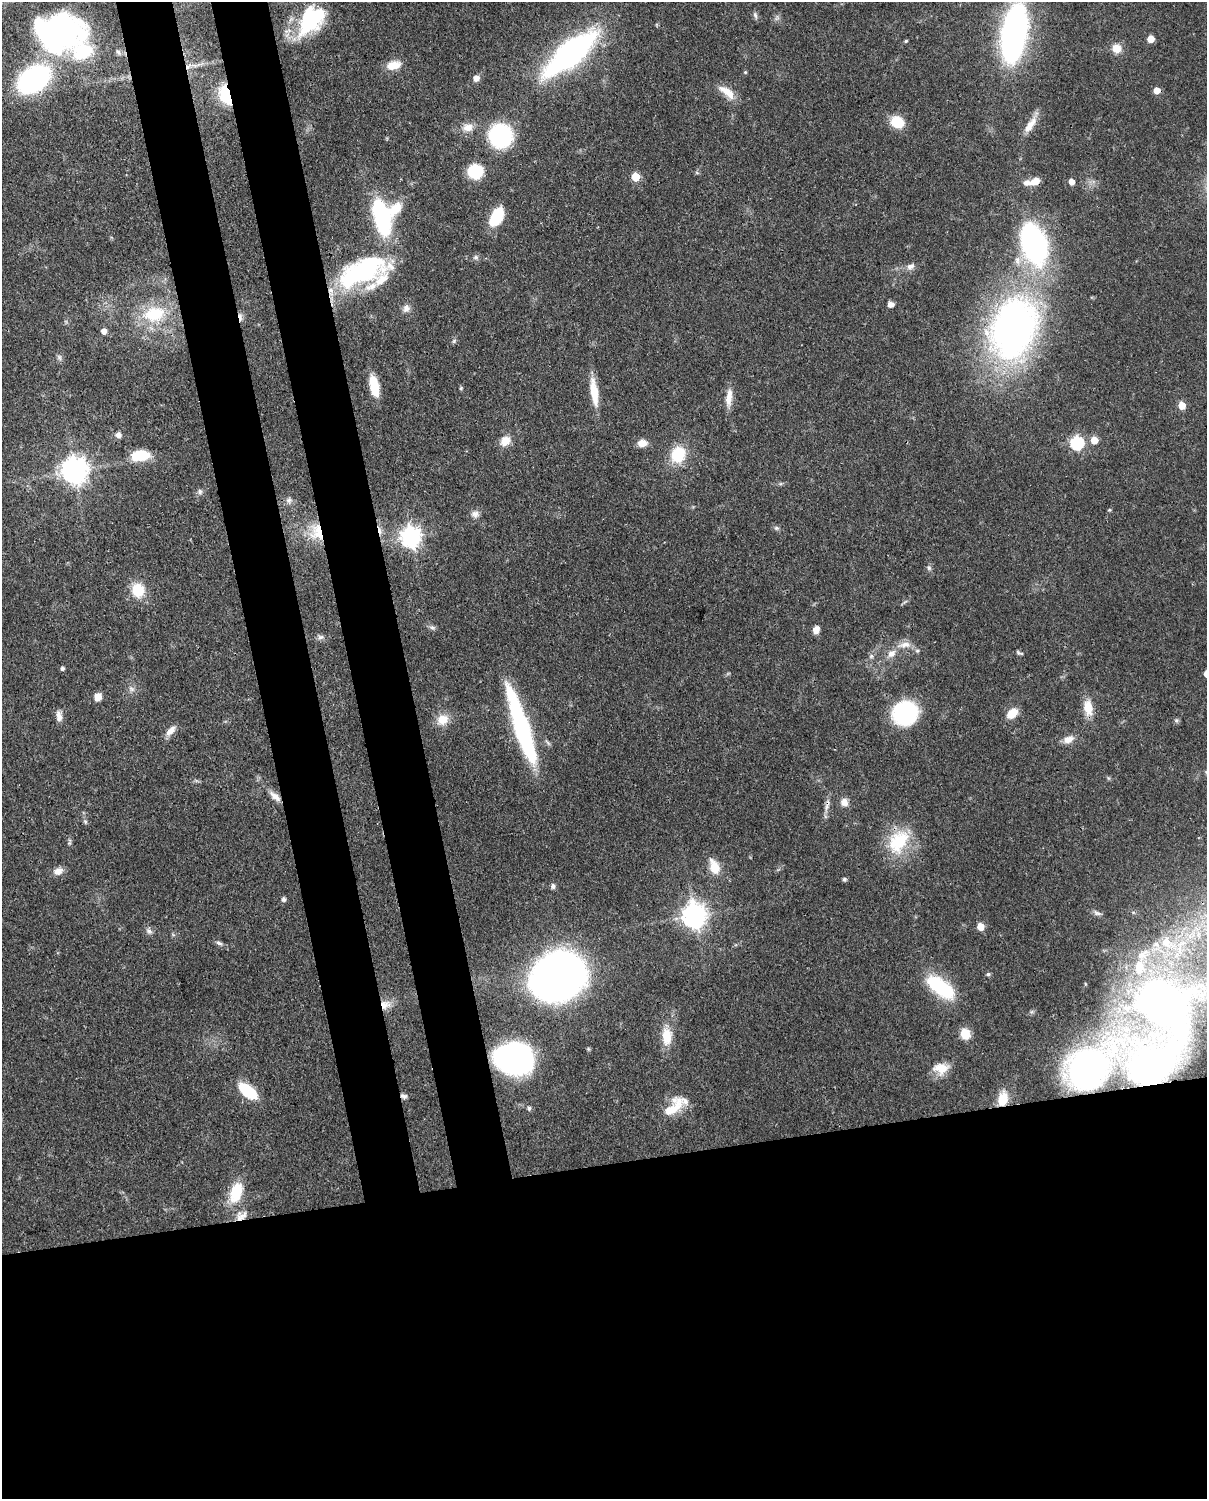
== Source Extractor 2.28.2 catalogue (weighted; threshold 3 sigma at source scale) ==
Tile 11 of 4 x 3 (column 3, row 3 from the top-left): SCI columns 2501-3705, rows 154-1650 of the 5000 x 4909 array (HDU 1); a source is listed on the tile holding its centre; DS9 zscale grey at full resolution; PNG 1209 x 1501 px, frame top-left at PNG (2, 2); no overlay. Shown black and unused: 30% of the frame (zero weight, under 3 of 4 exposures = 7% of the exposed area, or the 3 px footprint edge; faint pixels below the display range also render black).
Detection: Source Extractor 2.28.2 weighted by HDU 2 'WHT'; one run over the whole footprint, this tile lists its part. Background 0.0858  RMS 0.0039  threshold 0.0177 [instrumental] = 3 sigma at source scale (4.5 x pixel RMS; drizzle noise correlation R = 1.50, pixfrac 1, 0.05/0.05 arcsec/px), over >= 5 px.
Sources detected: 134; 7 inside a brighter object's white glare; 1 cosmic-ray / hot-pixel residue — not listed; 8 inside a brighter listed object's ellipse — not listed separately; the other 118 listed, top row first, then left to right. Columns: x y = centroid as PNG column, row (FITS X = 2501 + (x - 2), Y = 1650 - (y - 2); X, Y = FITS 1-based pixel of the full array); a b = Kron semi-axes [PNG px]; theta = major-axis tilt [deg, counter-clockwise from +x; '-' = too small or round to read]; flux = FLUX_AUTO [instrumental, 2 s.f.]
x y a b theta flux
755 15 10 5 -73 1.1
309 25 37 19 35 24
62 29 42 33 -28 87
1014 33 41 16 81 190
1151 39 5 5 - 7.6
906 41 4 3 - 0.53
1116 48 10 10 - 4.6
118 52 8 5 -64 0.91
571 53 33 13 40 180
393 65 17 9 14 5.9
188 66 10 5 40 1.7
745 72 5 4 - 0.47
476 78 5 5 - 3.4
34 79 24 16 34 90
727 92 25 9 -37 5.8
226 95 20 12 -71 19
897 122 13 10 -29 11
1030 125 25 9 54 5.2
468 127 15 10 10 4
501 136 18 18 - 45
475 171 11 10 - 23
635 177 5 5 - 13
1035 181 10 7 31 4.2
1071 182 5 4 - 3.6
382 216 31 12 -74 61
496 216 19 10 61 15
1033 242 45 24 -71 79
476 257 8 6 0 0.97
910 266 10 8 28 2.1
362 272 59 27 26 57
891 305 6 6 - 2
406 309 10 9 - 2.2
154 314 27 18 11 21
240 317 12 5 -84 1.5
1013 328 51 36 74 220
104 331 5 5 - 3
454 341 6 5 - 0.76
60 357 9 4 -81 0.93
374 386 21 8 -78 11
461 388 5 4 - 0.51
594 392 35 8 -82 8.8
729 398 24 8 83 4.5
1182 405 5 5 - 8.7
118 435 9 8 - 1.6
1094 440 5 5 - 7.2
505 441 10 9 - 5.5
642 443 10 8 2 3.6
1077 443 6 6 - 59
140 455 18 10 5 13
678 455 15 13 57 16
74 470 8 8 - 460
200 492 8 6 -76 1
289 500 9 7 11 1.5
1109 510 5 3 - 0.39
475 514 11 9 -6 2
776 528 7 5 -20 0.85
380 530 11 4 -75 2
317 532 23 18 -75 11
411 537 8 7 - 230
929 568 7 6 - 0.94
138 590 14 12 -69 11
432 627 8 5 -17 0.96
816 630 9 7 70 2.6
320 637 9 6 3 1.3
904 645 20 8 10 3.8
917 651 5 5 - 0.69
891 653 11 9 41 3.1
1019 653 9 4 -23 0.73
871 656 6 5 - 0.93
62 668 5 5 - 0.76
131 689 10 6 -44 1.5
98 697 8 7 - 3.7
1088 708 22 11 -83 6.2
905 713 19 17 29 49
1012 713 11 7 45 7.7
59 716 14 7 -83 2.4
443 720 15 13 19 5.7
1176 720 7 4 0 0.67
522 728 81 12 -72 70
170 731 14 7 46 3.2
1068 739 13 8 22 3.3
275 796 18 7 -40 3.1
844 802 9 8 - 3.2
827 806 17 6 72 2.3
85 821 6 5 - 0.77
898 841 35 25 56 20
69 843 7 4 71 0.69
714 867 17 10 -70 7.2
58 871 12 8 26 3
844 879 5 5 - 0.7
553 886 7 6 - 1.1
283 899 6 5 - 0.94
1097 913 11 6 -23 1.3
694 916 9 8 - 340
980 926 5 5 - 6.9
149 931 9 7 -24 1.3
1166 942 12 10 -73 5.1
219 943 9 5 -23 1.1
1156 944 7 7 - 1.5
1142 954 17 9 46 4.2
988 974 5 5 - 0.63
558 977 33 26 28 490
941 987 37 16 -38 25
1161 1003 56 38 -41 180
385 1005 14 12 8 4.6
965 1034 11 9 -70 6.9
667 1036 24 13 -89 8
517 1060 24 19 -63 110
1152 1066 52 30 34 46
941 1068 20 13 -1 6.1
1087 1068 25 22 58 76
248 1091 20 10 -40 18
404 1096 8 6 -16 1.2
1003 1099 18 12 77 8.3
529 1108 6 5 - 0.82
673 1108 33 13 46 10
236 1192 24 13 72 13
243 1215 15 8 37 3
Overlapping masked pixels (flux is a lower limit): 12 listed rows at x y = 188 66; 226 95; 1035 181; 240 317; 380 530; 317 532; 827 806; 385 1005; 1152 1066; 1087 1068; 404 1096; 1003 1099
Isophote crosses this tile's border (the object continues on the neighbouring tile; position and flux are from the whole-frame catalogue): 1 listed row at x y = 1014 33